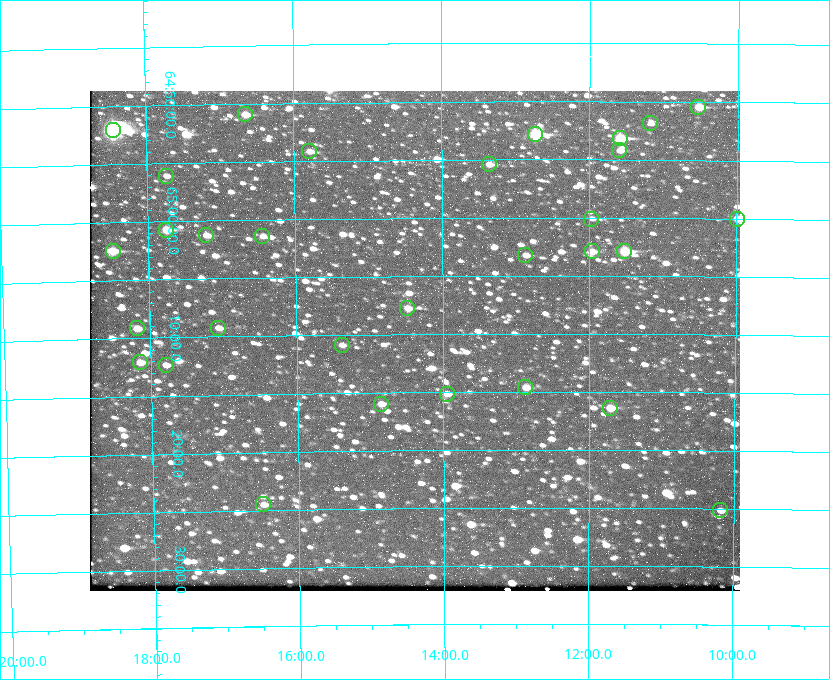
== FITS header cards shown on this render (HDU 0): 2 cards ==
NAXIS1  =                  650 / Width of table row in bytes
NAXIS2  =                  500 / Number of rows in table

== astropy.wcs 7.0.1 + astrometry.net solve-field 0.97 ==
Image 650 x 500 px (HDU 0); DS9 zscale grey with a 90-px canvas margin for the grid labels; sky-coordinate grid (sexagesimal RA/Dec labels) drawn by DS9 from the SOLVED WCS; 31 Tycho-2 reference stars matched to detected sources circled (green)
Header WCS: none
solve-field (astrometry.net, Tycho-2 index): SOLVED blind (the file carries no WCS)
Solved WCS: RA---TAN-SIP/DEC--TAN-SIP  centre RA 20:14:23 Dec +65:11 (303.60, +65.18 deg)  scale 5.17 arcsec/px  FOV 56.0' x 43.0'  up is -180 deg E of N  parity flipped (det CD > 0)
(file carries no celestial WCS; the grid is the blind solution)
Tycho-2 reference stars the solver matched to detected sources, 31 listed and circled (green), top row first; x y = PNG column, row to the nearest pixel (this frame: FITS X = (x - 90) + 1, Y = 500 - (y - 91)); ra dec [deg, ICRS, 3 dp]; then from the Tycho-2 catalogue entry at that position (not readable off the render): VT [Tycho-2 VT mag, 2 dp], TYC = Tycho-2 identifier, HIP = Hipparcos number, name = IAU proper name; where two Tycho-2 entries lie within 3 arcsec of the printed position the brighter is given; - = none
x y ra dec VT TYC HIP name
698 107 302.633 +64.841 10.69 4240-985-1 - -
245 114 304.164 +64.849 10.65 4240-315-1 - -
650 123 302.794 +64.865 12.51 4240-904-1 - -
113 130 304.612 +64.868 7.89 4241-1703-1 100101 -
535 134 303.184 +64.880 9.02 4240-488-1 - -
620 138 302.897 +64.886 9.40 4240-717-1 - -
619 150 302.899 +64.904 11.91 4240-435-1 - -
309 151 303.948 +64.903 11.68 4240-549-1 - -
489 164 303.341 +64.923 11.58 4240-148-1 - -
166 176 304.434 +64.934 11.97 4241-1827-1 - -
591 219 302.992 +65.001 11.85 4240-479-1 - -
737 219 302.498 +65.000 11.22 4240-149-1 - -
166 230 304.437 +65.012 10.41 4241-1775-1 - -
206 235 304.302 +65.021 11.64 4241-1611-1 - -
262 236 304.112 +65.024 12.29 4240-364-1 - -
113 251 304.620 +65.041 10.25 4241-1573-1 - -
592 251 302.992 +65.048 11.44 4240-88-1 - -
624 251 302.882 +65.048 10.25 4240-98-1 - -
525 255 303.217 +65.054 11.98 4240-166-1 - -
407 308 303.620 +65.129 11.18 4240-34-1 - -
137 328 304.544 +65.153 12.05 4241-1582-1 - -
218 328 304.266 +65.154 11.64 4240-724-1 - -
342 345 303.846 +65.181 11.99 4240-1077-1 - -
140 362 304.537 +65.201 11.44 4241-1860-1 - -
166 365 304.448 +65.206 12.12 4241-1643-1 - -
525 387 303.217 +65.244 11.17 4240-236-1 - -
447 394 303.488 +65.252 12.13 4240-1343-1 - -
381 404 303.713 +65.266 11.45 4240-564-1 - -
610 408 302.928 +65.273 10.74 4240-760-1 - -
263 504 304.121 +65.408 11.90 4240-305-1 - -
720 510 302.546 +65.419 11.91 4240-28-1 - -